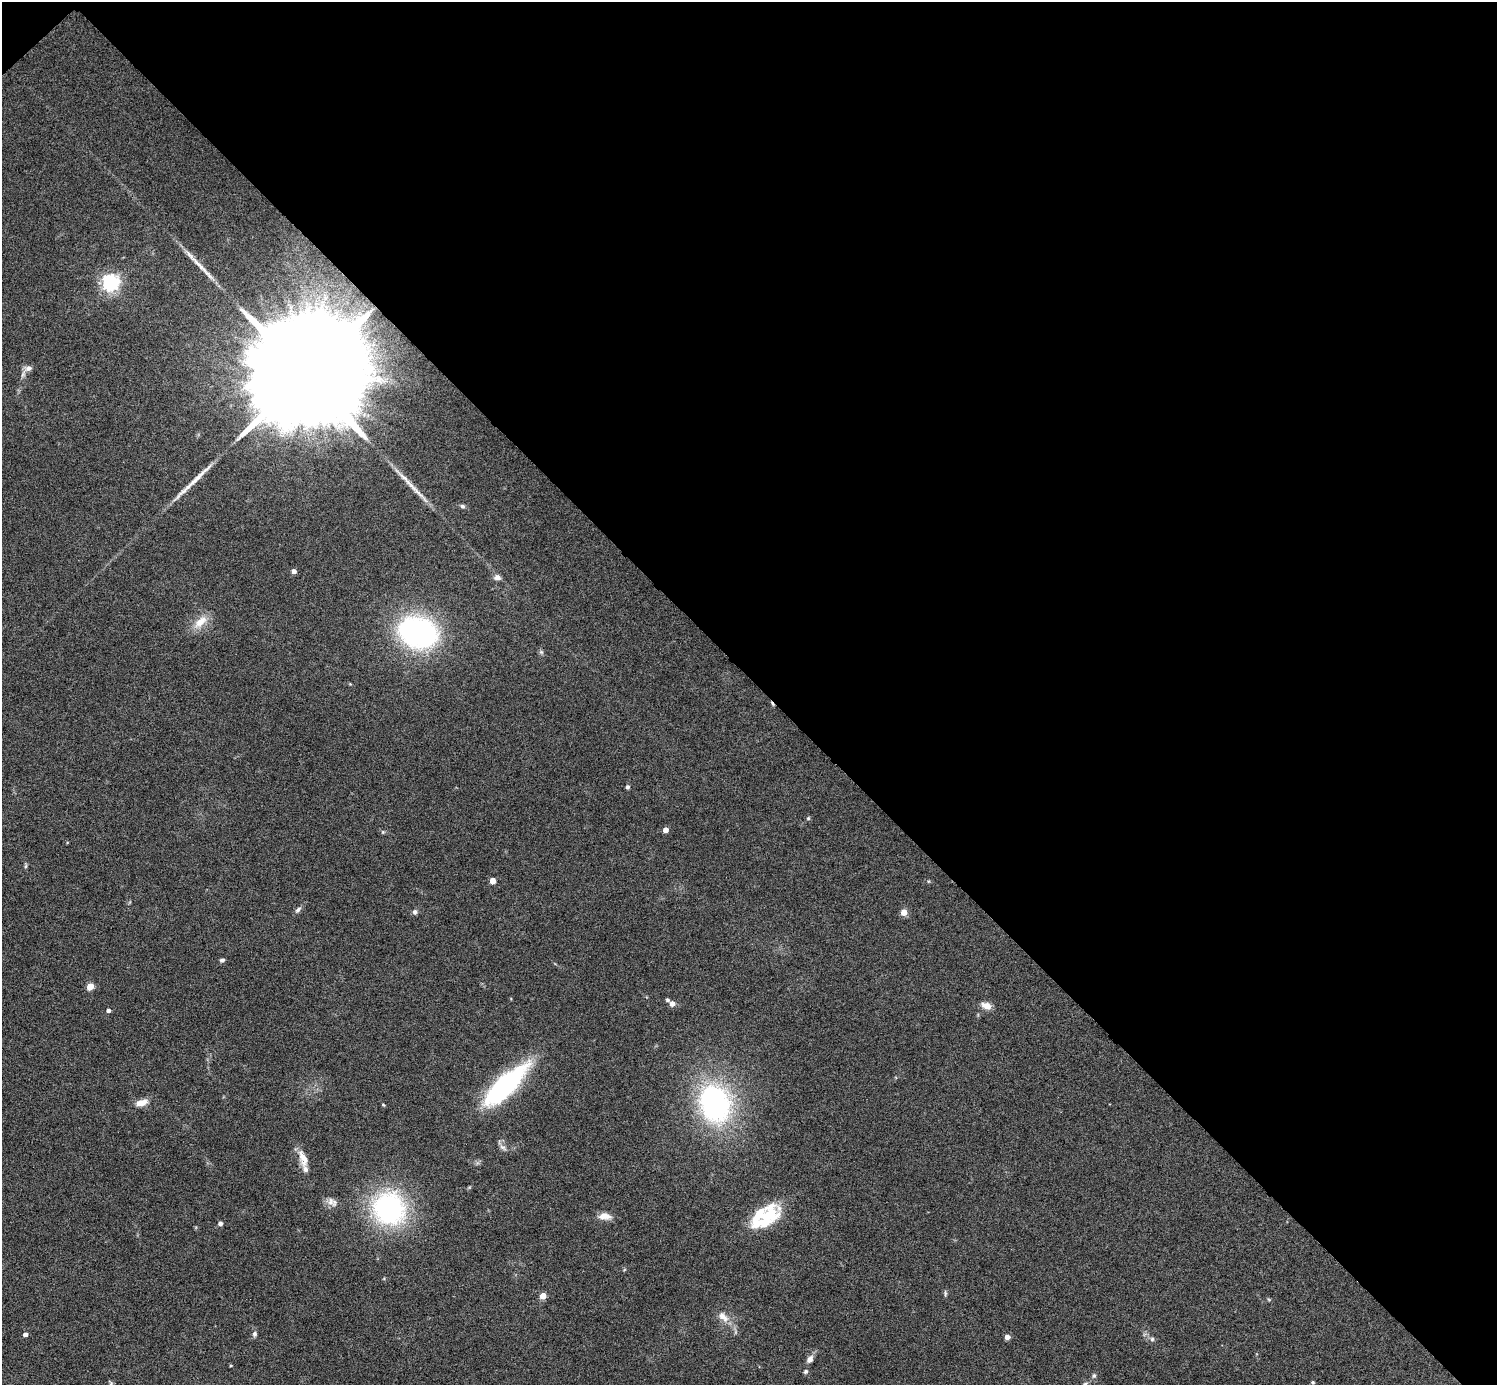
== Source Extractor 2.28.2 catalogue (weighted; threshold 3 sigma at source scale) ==
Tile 3 of 4 x 4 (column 3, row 1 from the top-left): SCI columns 2993-4487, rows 4446-5828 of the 5983 x 5982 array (HDU 1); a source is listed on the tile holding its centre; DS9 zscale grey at full resolution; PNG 1499 x 1387 px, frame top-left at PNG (2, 2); no overlay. Shown black and unused: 49% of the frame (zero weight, under 4 of 8 exposures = <1% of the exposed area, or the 3 px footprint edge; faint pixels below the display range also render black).
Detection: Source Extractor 2.28.2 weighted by HDU 2 'WHT'; one run over the whole footprint, this tile lists its part. Background 0.0717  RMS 0.0044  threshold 0.0178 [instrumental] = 3 sigma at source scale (4.09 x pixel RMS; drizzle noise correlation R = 1.36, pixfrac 0.8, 0.05/0.05 arcsec/px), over >= 5 px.
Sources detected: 56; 1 cosmic-ray / hot-pixel residue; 2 long thin detections or spike segments (spike, bleed or trail) — not listed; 4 inside a brighter listed object's ellipse — not listed separately; the other 49 listed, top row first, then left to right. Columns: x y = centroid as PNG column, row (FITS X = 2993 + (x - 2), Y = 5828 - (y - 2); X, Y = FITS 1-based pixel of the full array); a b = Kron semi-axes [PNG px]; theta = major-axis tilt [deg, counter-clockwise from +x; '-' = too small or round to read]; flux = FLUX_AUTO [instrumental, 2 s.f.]
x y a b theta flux
198 264 45 6 -45 5.7
110 282 6 6 - 160
28 368 10 8 30 1.9
305 374 53 22 42 31000
462 506 6 5 - 0.8
294 571 4 4 - 2
497 577 7 6 - 1.9
200 622 22 11 41 5.9
418 632 32 24 -19 99
541 652 6 5 - 0.71
628 787 4 4 - 0.95
808 818 5 4 - 0.57
665 830 4 4 - 3.2
383 832 6 4 -45 0.54
26 866 6 4 88 0.6
493 881 4 4 - 4.7
298 910 10 5 48 1.1
415 912 7 6 - 1.1
904 912 5 4 - 5.7
222 960 6 4 19 1
90 986 5 4 - 8.8
667 1000 4 4 - 0.81
672 1004 5 5 - 2.7
986 1006 12 8 -20 3.1
108 1011 4 4 - 1.4
505 1086 53 17 45 63
141 1103 15 7 14 3.9
715 1103 37 28 -71 83
383 1105 4 3 - 0.45
503 1147 11 5 -37 1.5
303 1159 22 10 -69 4.6
330 1202 12 10 -68 2.6
389 1208 40 37 -51 62
769 1215 35 18 23 16
605 1216 16 8 -4 3.6
220 1223 4 4 - 1.7
945 1293 7 4 -81 0.67
543 1296 4 4 - 5.8
723 1317 18 9 -43 4.1
25 1334 4 4 - 1.8
254 1334 7 6 - 1.1
1007 1337 4 4 - 3
1152 1339 6 5 - 0.81
810 1359 9 6 57 2.3
806 1371 6 5 - 0.79
1094 1376 7 6 - 0.91
1313 1382 4 4 - 0.6
111 1383 6 5 - 0.65
1085 1384 6 6 - 0.97
Overlapping masked pixels (flux is a lower limit): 1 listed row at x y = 305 374
Isophote crosses this tile's border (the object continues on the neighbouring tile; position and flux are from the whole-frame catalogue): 1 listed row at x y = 1085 1384